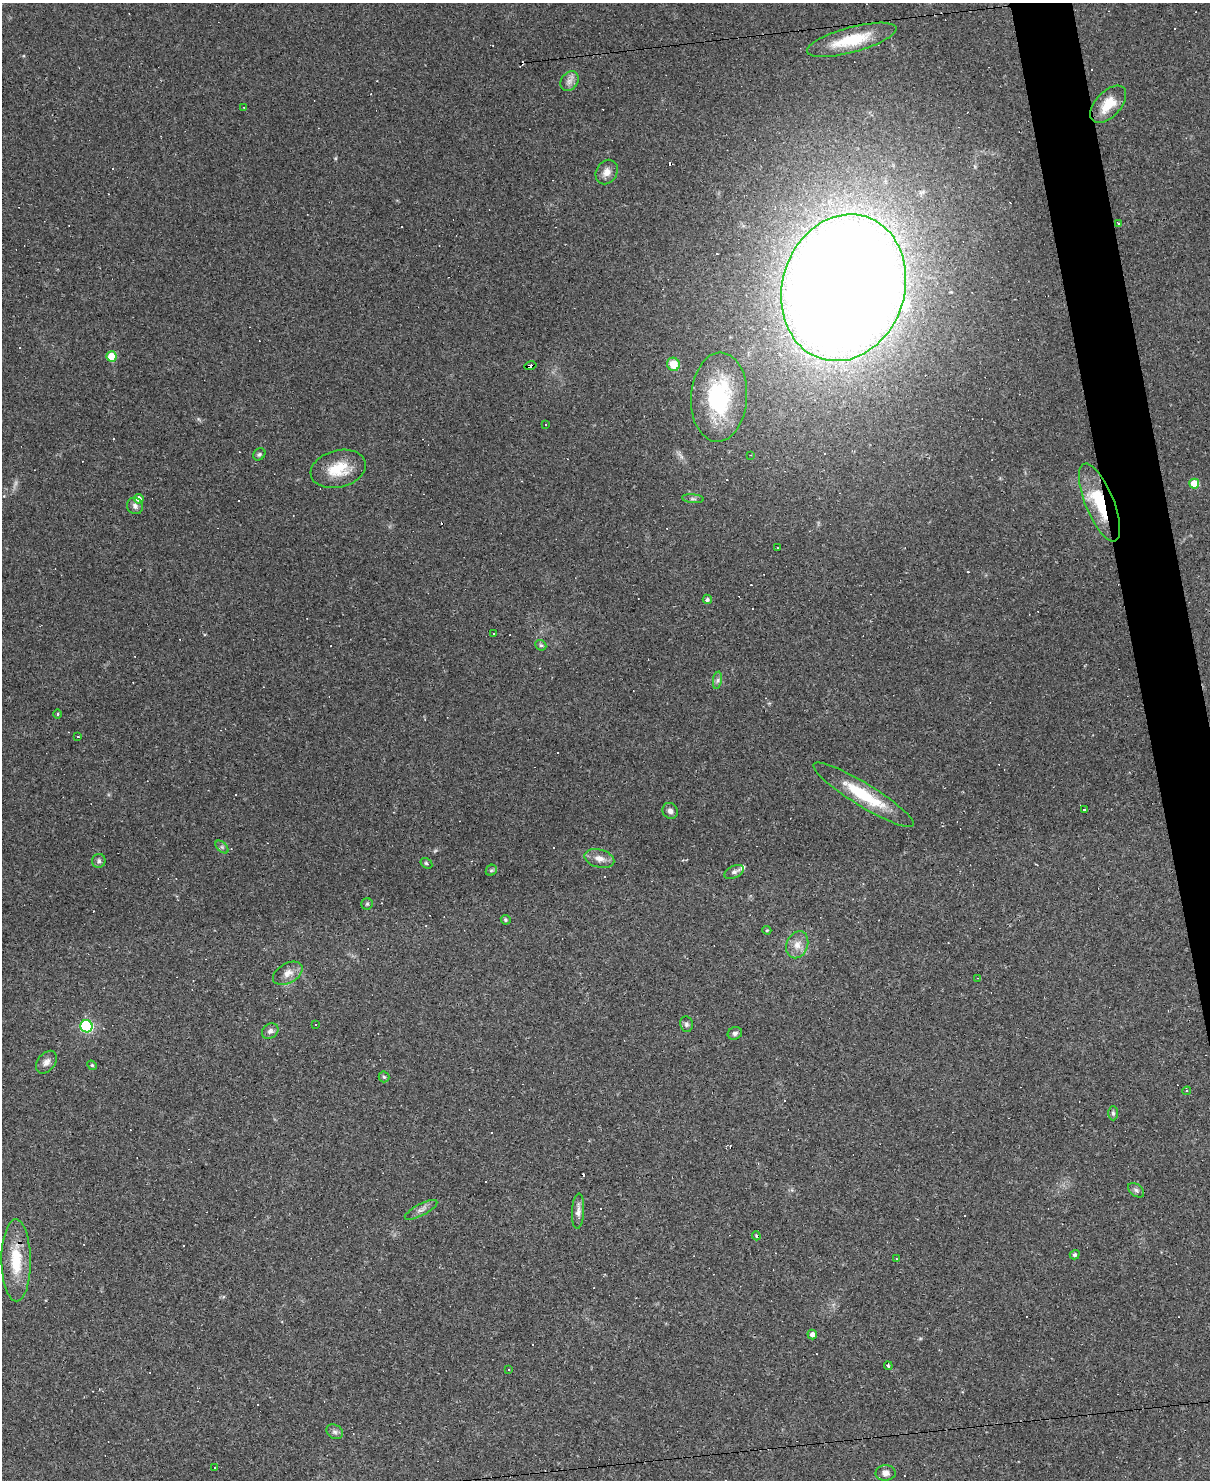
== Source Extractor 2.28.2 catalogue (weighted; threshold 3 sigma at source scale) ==
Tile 6 of 4 x 3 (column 2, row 2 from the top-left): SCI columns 1209-2416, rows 1723-3200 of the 4833 x 4811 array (HDU 1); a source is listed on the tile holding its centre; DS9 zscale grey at full resolution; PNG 1212 x 1482 px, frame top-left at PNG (2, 3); each listed source drawn as its Kron ellipse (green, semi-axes under 4 px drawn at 4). Shown black and unused: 3% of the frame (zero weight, under 2 of 3 exposures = <1% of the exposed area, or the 3 px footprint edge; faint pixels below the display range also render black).
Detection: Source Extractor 2.28.2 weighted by HDU 2 'WHT'; one run over the whole footprint, this tile lists its part. Background 0.145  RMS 0.0082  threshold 0.037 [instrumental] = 3 sigma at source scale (4.5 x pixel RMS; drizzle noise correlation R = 1.50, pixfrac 1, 0.05/0.05 arcsec/px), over >= 5 px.
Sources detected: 109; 2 too faint to see at this stretch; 41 cosmic-ray / hot-pixel residue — neither listed nor drawn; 1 inside a brighter listed object's ellipse — not listed separately; the other 65 listed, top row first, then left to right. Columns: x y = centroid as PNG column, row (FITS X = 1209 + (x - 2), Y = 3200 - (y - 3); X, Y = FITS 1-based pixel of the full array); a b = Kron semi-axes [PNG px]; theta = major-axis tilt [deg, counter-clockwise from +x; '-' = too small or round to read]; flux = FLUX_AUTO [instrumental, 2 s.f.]
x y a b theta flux
852 40 46 12 15 36
569 81 11 8 56 4.5
1108 104 22 12 47 17
244 107 3 2 - 0.54
607 172 13 10 58 6
1118 224 3 3 - 4.6
844 288 74 61 72 3100
112 356 5 5 - 26
673 364 6 6 - 15
530 366 6 3 14 45
719 397 45 28 87 79
546 424 2 2 - 0.5
259 454 6 5 - 1.5
751 455 3 3 - 0.69
338 469 28 18 14 24
1194 484 5 5 - 20
139 499 5 4 - 4.9
693 499 11 4 -5 2.1
1100 502 41 14 -68 45
135 506 8 7 - 3
777 548 2 2 - 0.59
707 599 5 4 - 1.5
493 633 3 3 - 2.3
541 645 6 5 - 1.3
717 680 9 4 81 1.9
58 714 5 3 - 0.87
78 737 3 2 - 0.95
863 795 58 11 -31 40
1085 810 3 3 - 1.9
670 811 8 7 - 3.4
222 847 8 4 -45 1.6
599 859 15 9 -15 6.8
99 861 7 6 - 2.1
426 863 6 4 -34 1.4
491 870 6 5 - 1.3
734 872 10 6 24 2.7
367 904 5 5 - 1.2
506 920 5 4 - 1.5
767 930 4 4 - 0.95
797 945 14 10 68 8.1
288 973 16 9 29 7.3
978 978 3 3 - 0.53
315 1024 3 3 - 2
686 1024 8 6 -81 2.1
86 1026 6 6 - 82
270 1031 9 7 36 2.9
735 1033 7 6 - 2.3
46 1062 13 8 51 4.5
92 1065 5 4 - 1.1
384 1077 5 5 - 1.3
1187 1091 4 3 - 1.1
1113 1113 7 5 -89 1.6
1136 1190 9 6 -38 2.3
421 1210 18 6 27 4.1
578 1211 18 6 87 4.4
756 1236 4 3 - 1.3
1075 1255 5 4 - 1.9
896 1259 3 2 - 0.55
16 1260 41 14 -89 31
812 1334 5 4 - 4.1
888 1366 4 3 - 1.2
508 1370 3 3 - 1.5
335 1432 9 7 -30 2.6
214 1468 2 2 - 0.82
886 1473 10 7 2 4.4
Overlapping masked pixels (flux is a lower limit): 3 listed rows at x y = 852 40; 530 366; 1100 502